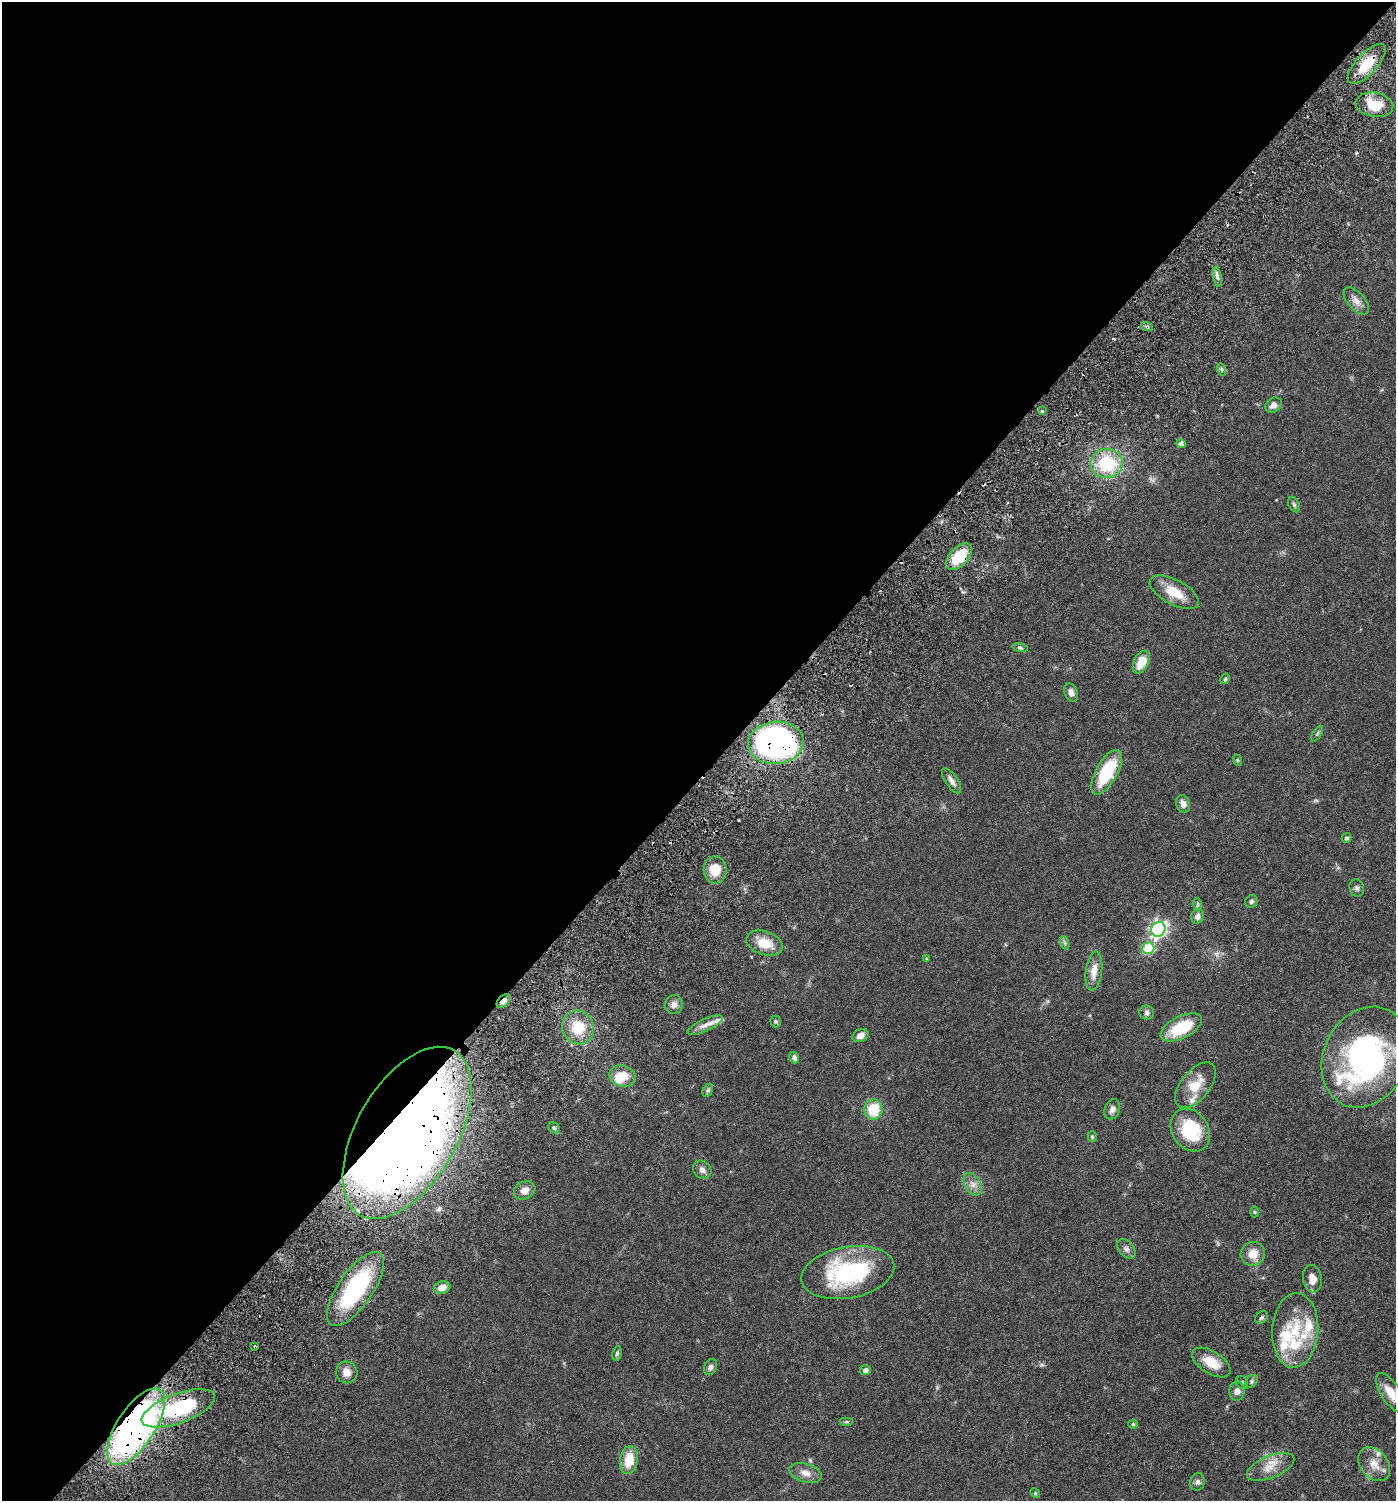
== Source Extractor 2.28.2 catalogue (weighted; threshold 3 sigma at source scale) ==
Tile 5 of 4 x 4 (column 1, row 2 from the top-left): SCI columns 252-1645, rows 3096-4594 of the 6205 x 6192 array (HDU 1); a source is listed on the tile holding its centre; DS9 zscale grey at full resolution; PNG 1398 x 1503 px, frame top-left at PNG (2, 2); each listed source drawn as its Kron ellipse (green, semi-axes under 4 px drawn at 4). Shown black and unused: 52% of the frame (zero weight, under 3 of 6 exposures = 6% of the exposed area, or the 3 px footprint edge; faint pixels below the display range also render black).
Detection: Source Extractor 2.28.2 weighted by HDU 2 'WHT'; one run over the whole footprint, this tile lists its part. Background 0.0912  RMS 0.0046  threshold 0.0187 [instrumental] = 3 sigma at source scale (4.09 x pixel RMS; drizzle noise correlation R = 1.36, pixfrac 0.8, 0.05/0.05 arcsec/px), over >= 5 px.
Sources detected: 102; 1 too faint to see at this stretch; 1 inside a brighter object's white glare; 3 cosmic-ray / hot-pixel residue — neither listed nor drawn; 11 inside a brighter listed object's ellipse — not listed separately; the other 86 listed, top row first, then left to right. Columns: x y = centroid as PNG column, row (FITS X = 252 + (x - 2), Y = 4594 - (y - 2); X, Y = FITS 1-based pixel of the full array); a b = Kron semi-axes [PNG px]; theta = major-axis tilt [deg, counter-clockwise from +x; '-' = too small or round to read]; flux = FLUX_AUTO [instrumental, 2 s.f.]
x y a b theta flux
1367 64 25 10 47 11
1374 105 19 12 -10 11
1217 277 10 3 -79 1.1
1356 301 16 8 -48 2.9
1147 327 6 4 -19 0.74
1221 369 6 4 -70 0.64
1274 405 9 7 31 2.2
1042 411 4 4 - 0.46
1181 444 4 4 - 1.6
1107 463 16 14 3 21
1294 504 8 5 -63 0.84
959 557 16 9 47 14
1174 592 27 12 -29 8.8
1020 648 7 4 -13 0.7
1141 662 12 7 65 7.5
1225 679 5 4 - 0.54
1071 692 9 6 -70 1.9
1317 734 9 3 57 0.71
776 743 28 21 6 140
1237 760 6 3 -71 0.46
1107 772 25 10 61 23
952 781 14 6 -56 2.1
1183 804 9 7 -72 2.2
1346 838 5 4 - 0.79
715 870 13 11 -86 7.9
1357 888 9 7 -74 1.1
1251 901 6 6 - 0.88
1197 904 6 4 -72 0.52
1197 916 7 6 - 1.8
1158 929 7 7 - 120
764 943 19 12 -18 8
1065 943 7 4 -71 0.76
1148 948 6 6 - 25
927 958 4 3 - 0.44
1094 971 19 8 82 4.4
503 1001 8 5 44 1.9
674 1004 9 8 - 2
1147 1012 7 7 - 1.2
776 1021 6 5 - 0.61
705 1025 19 6 25 2.7
578 1027 17 16 - 11
1181 1027 22 11 27 18
861 1036 8 6 25 2.7
1365 1057 52 41 63 99
794 1058 6 5 - 1.4
622 1076 13 10 -17 6.2
1195 1085 27 14 51 8.8
708 1090 7 4 60 0.69
1112 1109 10 7 67 1.7
873 1110 10 9 - 12
554 1128 6 5 - 0.7
1190 1130 23 18 -55 20
407 1133 95 50 60 650
1092 1136 5 4 - 0.58
702 1170 10 8 -47 2
973 1184 12 8 -59 2.6
525 1190 11 8 27 2.9
1254 1212 5 3 - 0.42
1126 1249 11 7 -51 1.6
1253 1254 12 12 - 4.9
848 1273 47 25 10 46
1312 1279 14 9 -81 4.3
442 1287 8 6 15 3.7
355 1289 43 17 55 44
1262 1317 7 5 45 0.82
1295 1330 37 23 86 19
255 1347 3 2 - 0.6
617 1353 7 4 79 0.77
1211 1363 21 11 -32 7.4
710 1367 8 6 63 1.4
865 1370 5 5 - 1.7
347 1372 11 10 - 3.3
1251 1381 7 5 44 0.75
1242 1383 7 5 -57 0.82
1237 1391 9 8 - 2.3
1391 1393 23 9 -58 6
178 1408 39 14 20 37
846 1422 7 3 0 0.55
1133 1424 5 4 - 0.48
136 1427 44 19 57 170
629 1460 14 9 80 9
1374 1464 19 13 -51 5.5
1271 1467 25 11 22 5.9
805 1473 17 9 -15 3.3
1198 1482 9 7 76 1.4
1035 1493 5 4 - 0.5
Overlapping masked pixels (flux is a lower limit): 9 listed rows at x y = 1367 64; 1147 327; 959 557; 776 743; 503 1001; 407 1133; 255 1347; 178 1408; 136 1427
Isophote crosses this tile's border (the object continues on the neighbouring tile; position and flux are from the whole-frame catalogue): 1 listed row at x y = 1365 1057